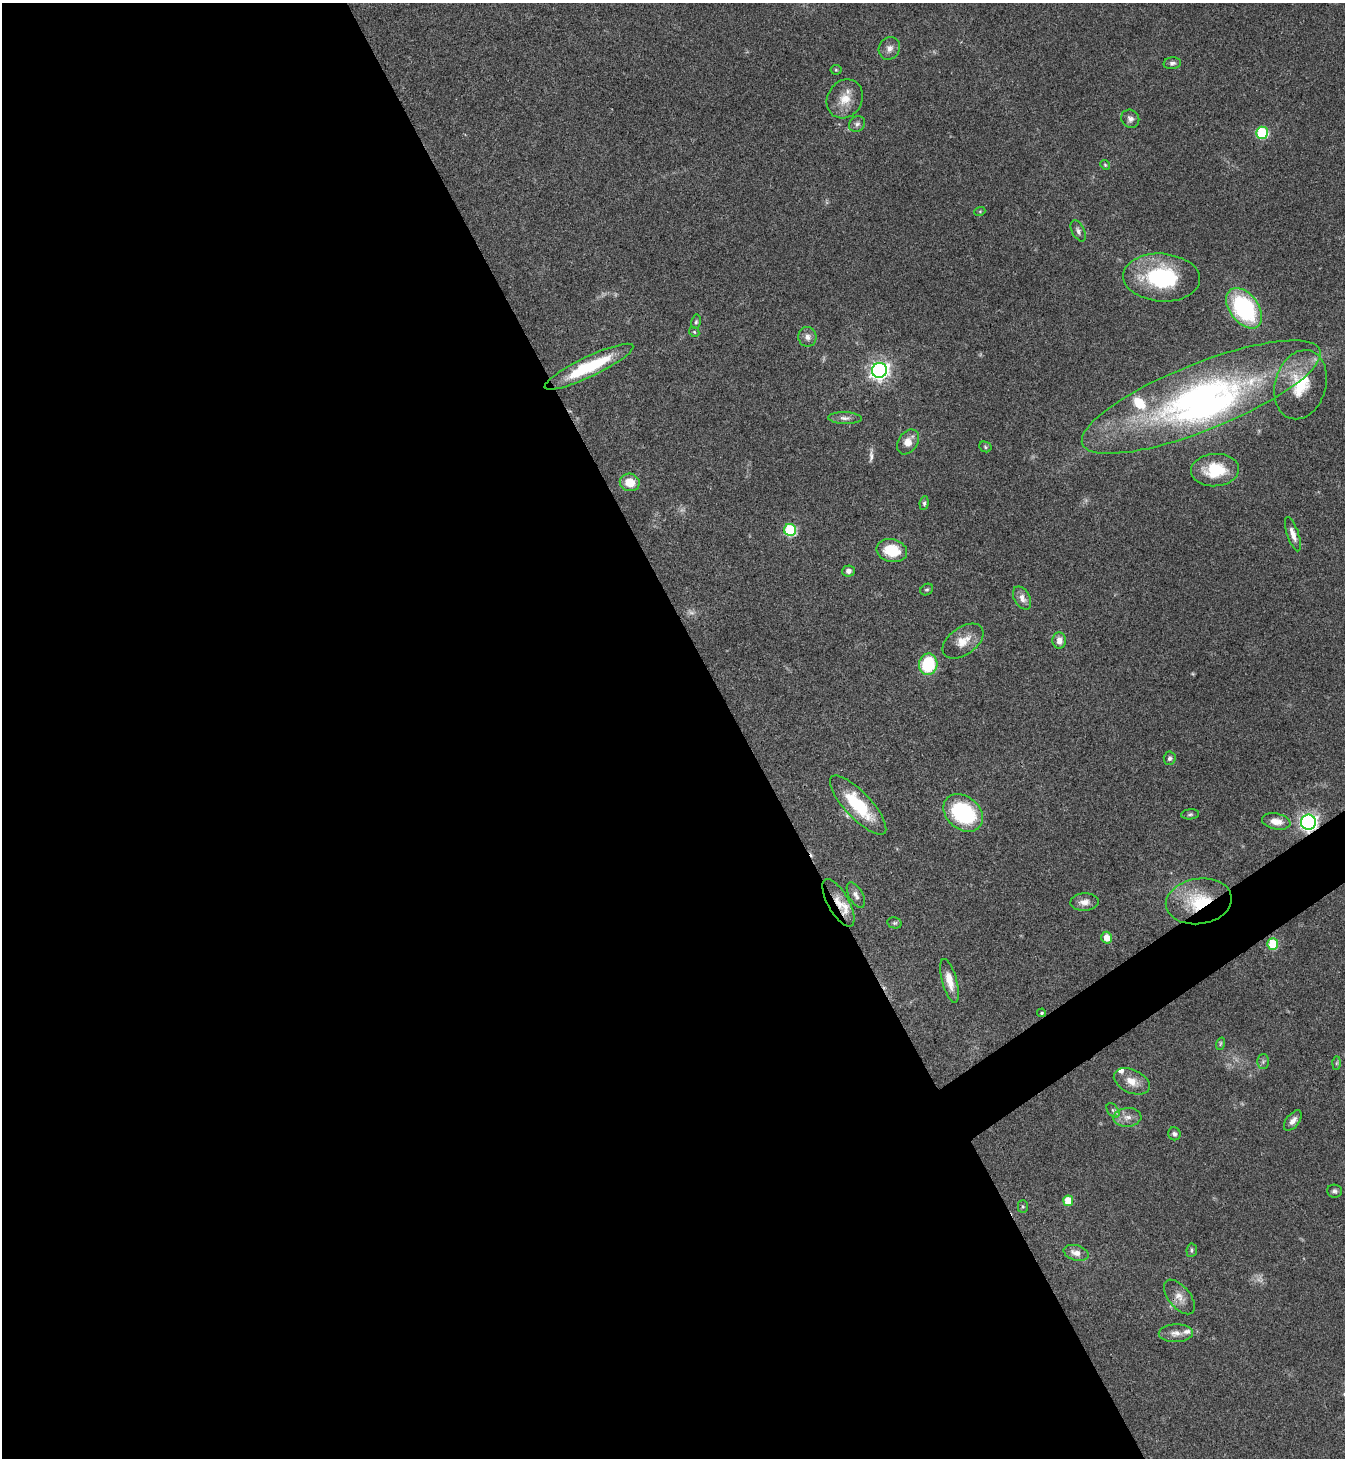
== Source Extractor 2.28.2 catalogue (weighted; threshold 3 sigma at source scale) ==
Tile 9 of 4 x 4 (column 1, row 3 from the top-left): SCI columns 296-1638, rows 1459-2914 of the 5825 x 5833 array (HDU 1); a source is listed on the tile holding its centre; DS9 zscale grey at full resolution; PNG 1347 x 1460 px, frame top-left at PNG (2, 3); each listed source drawn as its Kron ellipse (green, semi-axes under 4 px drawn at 4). Shown black and unused: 57% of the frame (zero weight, under 3 of 4 exposures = <1% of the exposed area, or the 3 px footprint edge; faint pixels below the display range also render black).
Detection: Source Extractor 2.28.2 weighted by HDU 2 'WHT'; one run over the whole footprint, this tile lists its part. Background 0.062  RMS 0.0053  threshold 0.024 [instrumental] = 3 sigma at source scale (4.5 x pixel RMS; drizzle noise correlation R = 1.50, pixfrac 1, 0.05/0.05 arcsec/px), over >= 5 px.
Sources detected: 73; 2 too faint to see at this stretch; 1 inside a brighter object's white glare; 1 cosmic-ray / hot-pixel residue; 1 long thin detection or spike segment (spike, bleed or trail) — neither listed nor drawn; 4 inside a brighter listed object's ellipse — not listed separately; the other 64 listed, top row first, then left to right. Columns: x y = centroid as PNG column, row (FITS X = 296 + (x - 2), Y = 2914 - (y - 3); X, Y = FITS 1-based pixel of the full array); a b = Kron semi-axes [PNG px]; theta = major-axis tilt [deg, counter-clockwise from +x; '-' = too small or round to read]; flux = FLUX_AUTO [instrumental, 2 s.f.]
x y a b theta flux
889 48 12 10 60 3.4
1172 63 9 6 6 1.6
836 70 5 5 - 0.7
845 99 20 17 59 9.5
1130 119 9 8 - 2.5
857 124 8 7 - 1.8
1262 133 6 6 - 47
1105 165 5 4 - 0.66
980 211 5 3 - 0.5
1078 231 11 6 -63 2
1162 277 38 24 -4 51
1244 308 23 14 -53 69
696 322 7 5 79 1
694 332 5 4 - 0.73
807 337 10 9 - 3.1
589 367 49 10 25 33
879 370 7 7 - 270
1301 385 35 25 74 24
1201 397 128 33 22 180
845 418 17 6 -2 2.7
908 442 13 9 56 5.9
985 447 6 5 - 0.9
1215 470 24 16 3 19
630 482 10 8 -13 8.4
924 503 7 4 83 1.1
790 530 6 6 - 47
1293 534 18 6 -71 4.1
892 551 15 11 -13 17
848 571 6 5 - 2.2
927 590 7 5 32 0.95
1022 598 12 7 -60 3.6
1059 640 8 6 87 3.9
963 641 23 13 35 8.8
928 664 11 9 77 30
1170 758 6 6 - 1.5
858 805 39 13 -47 30
963 813 22 16 -40 50
1190 814 9 5 6 1.2
1276 821 14 8 -10 5.9
1308 822 7 7 - 190
856 895 14 7 -61 2.5
1199 901 33 22 8 29
1084 902 14 8 3 4.1
838 903 26 10 -61 8.7
895 923 7 5 -13 0.97
1107 938 6 5 - 6
1273 944 5 5 - 26
950 981 23 7 -75 6.9
1042 1013 4 3 - 0.74
1220 1044 6 4 71 0.74
1263 1062 7 6 - 1.2
1337 1063 6 4 88 0.87
1132 1081 19 11 -25 7
1113 1110 8 5 -53 1.4
1127 1117 14 9 4 4.6
1293 1121 12 6 51 3.1
1174 1134 6 6 - 1.6
1334 1191 7 6 - 1.5
1068 1201 5 5 - 11
1023 1207 6 5 - 0.8
1192 1250 7 5 83 1.1
1076 1253 13 7 -17 4.3
1179 1297 20 11 -50 5.4
1176 1333 17 8 2 4.2
Overlapping masked pixels (flux is a lower limit): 4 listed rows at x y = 1308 822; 1199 901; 838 903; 1179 1297